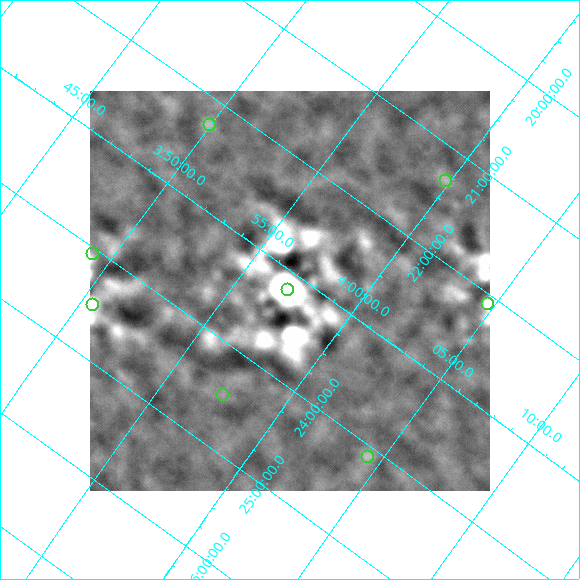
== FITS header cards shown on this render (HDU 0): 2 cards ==
NAXIS1  =                  400
NAXIS2  =                  400

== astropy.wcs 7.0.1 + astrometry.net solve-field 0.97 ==
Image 400 x 400 px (HDU 0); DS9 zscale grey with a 90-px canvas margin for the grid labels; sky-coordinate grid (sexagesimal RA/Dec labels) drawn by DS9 from the SOLVED WCS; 8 Tycho-2 reference stars matched to detected sources circled (green)
Header WCS: none
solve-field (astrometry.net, Tycho-2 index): SOLVED blind (the file carries no WCS)
Solved WCS: RA---TAN-SIP/DEC--TAN-SIP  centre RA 03:57:10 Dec +23:10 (59.29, +23.17 deg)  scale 36.9 x 37.5 arcsec/px (non-square pixels)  FOV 246.3' x 250.2'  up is -144 deg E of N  parity normal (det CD < 0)
(file carries no celestial WCS; the grid is the blind solution)
Tycho-2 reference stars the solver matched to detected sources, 8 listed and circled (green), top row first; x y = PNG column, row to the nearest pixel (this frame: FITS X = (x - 90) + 1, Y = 400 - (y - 91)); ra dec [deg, ICRS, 3 dp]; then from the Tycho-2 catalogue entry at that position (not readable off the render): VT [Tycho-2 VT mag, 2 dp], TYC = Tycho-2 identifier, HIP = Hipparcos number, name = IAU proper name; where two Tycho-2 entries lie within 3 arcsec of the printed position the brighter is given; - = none
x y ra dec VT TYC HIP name
209 124 57.479 +22.244 6.07 1260-1491-1 17921 -
445 180 59.956 +21.308 7.76 1261-345-1 - -
92 253 57.291 +24.053 3.60 1800-2203-1 17847 Atlas
287 289 59.266 +23.176 6.04 1813-817-1 18485 -
487 303 61.174 +22.082 4.46 1262-1645-1 19038 -
92 304 57.617 +24.495 7.45 1804-163-1 - -
222 394 59.360 +24.462 6.32 1817-176-1 18508 -
367 456 61.090 +24.106 5.60 1814-1647-1 19009 -